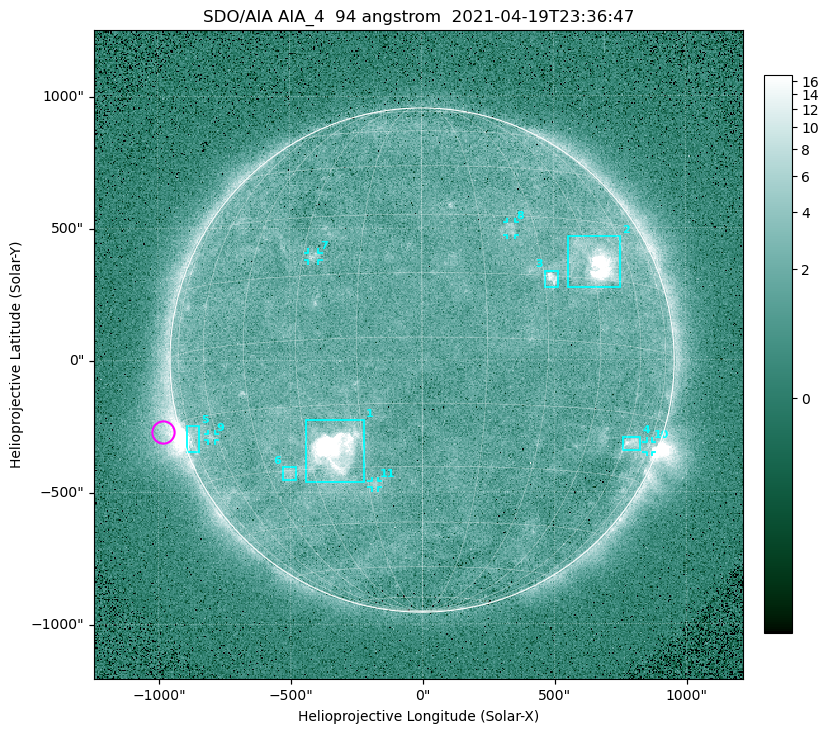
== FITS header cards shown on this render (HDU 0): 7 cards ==
TELESCOP= 'SDO/AIA '
INSTRUME= 'AIA_4   '
WAVELNTH=                   94
WAVEUNIT= 'angstrom'
DATE-OBS= '2021-04-19T23:36:47.12'
CTYPE1  = 'HPLN-TAN'
CTYPE2  = 'HPLT-TAN'

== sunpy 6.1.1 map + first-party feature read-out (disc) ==
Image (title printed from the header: SDO/AIA AIA_4  94 angstrom  2021-04-19T23:36:47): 512 x 512 px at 4.8 arcsec/px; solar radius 955 arcsec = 199 px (full disc in frame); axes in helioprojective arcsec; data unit not stated in the header (colour bar unlabelled)
Orientation: roll -0.137 deg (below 1 deg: not rotated)
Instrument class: DISC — disc imager (sunpy class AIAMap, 94 A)
Bright regions (active regions / flare kernels): reference = the median radial profile (limb darkening/brightening removed); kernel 5 px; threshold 5 sigma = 2.59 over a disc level ~1.76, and >= 1.15x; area >= 9 px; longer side >= 5 px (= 24 arcsec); searched inside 0.97 R_sun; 11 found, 11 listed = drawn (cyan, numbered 1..; 5 of them under ~33 arcsec drawn as corner ticks so the feature stays visible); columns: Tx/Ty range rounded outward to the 10 arcsec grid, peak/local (2 s.f.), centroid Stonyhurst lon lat
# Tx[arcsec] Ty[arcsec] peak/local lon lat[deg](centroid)
1 -440..-220 -460..-220 762 -23 -26
2 550..750 270..470 63 +47 +19
3 460..520 270..340 6.8 +32 +14
4 760..830 -350..-290 4.6 +63 -22
5 -900..-840 -350..-250 6.3 -74 -19
6 -530..-480 -450..-400 2.9 -38 -31
7 -430..-390 380..410 3.3 -27 +20
8 320..360 470..520 3 +23 +26
9 -810..-780 -300..-280 2.8 -63 -20
10 850..870 -350..-310 3 +75 -21
11 -190..-170 -480..-450 3 -13 -34
Off-limb structures (1.02-1.3 R_sun): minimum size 50 px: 7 found; the strongest spans PA ~90..115 deg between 1.02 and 1.22 R_sun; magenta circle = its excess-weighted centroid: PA ~105 deg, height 1.07 R_sun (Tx ~-980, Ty ~-270 arcsec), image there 4.6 x the reference